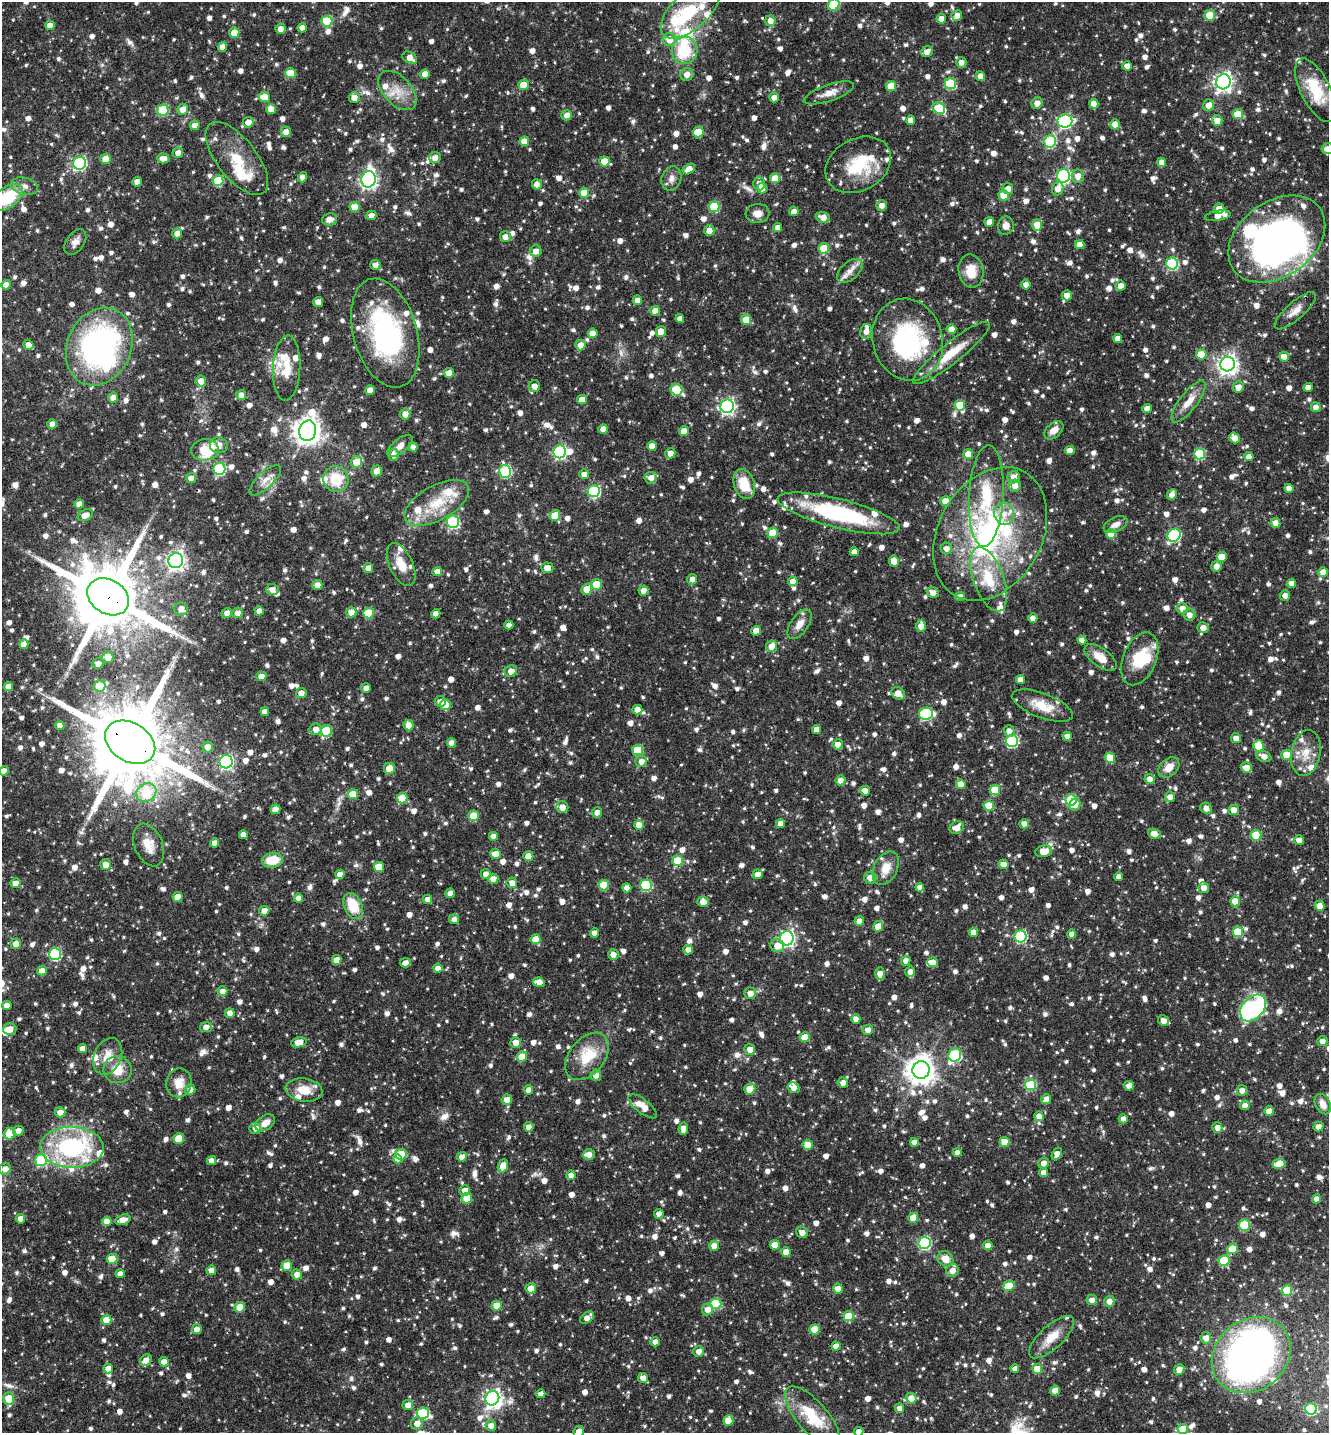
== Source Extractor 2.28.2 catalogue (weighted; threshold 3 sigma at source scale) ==
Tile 11 of 4 x 4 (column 3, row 3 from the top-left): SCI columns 2940-4266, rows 1434-2864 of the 5742 x 5731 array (HDU 1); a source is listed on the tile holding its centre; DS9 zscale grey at full resolution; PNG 1331 x 1435 px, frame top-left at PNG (2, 2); each listed source drawn as its Kron ellipse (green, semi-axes under 4 px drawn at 4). Shown black and unused: <1% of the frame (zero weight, under 3 of 4 exposures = <1% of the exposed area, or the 3 px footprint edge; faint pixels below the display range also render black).
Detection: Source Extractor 2.28.2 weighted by HDU 2 'WHT'; one run over the whole footprint, this tile lists its part. Background 0.0787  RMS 0.0037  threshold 0.0168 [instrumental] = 3 sigma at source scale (4.5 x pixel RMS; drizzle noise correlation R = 1.50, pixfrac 1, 0.05/0.05 arcsec/px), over >= 5 px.
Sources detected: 1777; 17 inside a brighter object's white glare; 1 cosmic-ray / hot-pixel residue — neither listed nor drawn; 67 inside a brighter listed object's ellipse — not listed separately; of the other 1692, all 500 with FLUX_AUTO >= 2.54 (the completeness limit of this list) listed and drawn (1192 fainter detections not listed), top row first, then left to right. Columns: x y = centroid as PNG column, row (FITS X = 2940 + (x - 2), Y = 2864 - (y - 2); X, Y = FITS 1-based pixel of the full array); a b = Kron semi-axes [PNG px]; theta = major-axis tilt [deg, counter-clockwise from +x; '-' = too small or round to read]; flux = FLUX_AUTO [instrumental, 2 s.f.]
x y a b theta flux
834 5 6 5 - 21
690 10 36 18 43 21
957 15 5 5 - 2.6
1210 15 5 5 - 12
941 19 4 4 - 4
327 21 5 5 - 18
770 21 5 5 - 2.9
50 25 5 4 - 3.1
302 28 4 4 - 2.9
281 29 5 5 - 2.8
234 33 5 5 - 5.2
669 39 6 6 - 5.7
222 47 5 4 - 3.1
685 50 14 12 70 17
927 52 6 5 - 2.9
410 58 8 5 -30 3.7
961 62 5 5 - 2.6
1127 66 5 4 - 2.8
290 73 5 5 - 9.3
425 74 5 4 - 3.6
687 75 6 6 - 2.9
980 76 5 4 - 2.9
1223 82 7 7 - 170
950 84 5 5 - 22
524 85 5 5 - 7.6
891 86 5 5 - 9.5
397 90 23 14 -47 7.6
1316 90 35 15 -64 17
829 93 26 8 18 4.2
264 97 5 5 - 6.4
354 97 5 5 - 2.8
774 97 5 5 - 3
1037 103 6 5 - 3.3
1094 104 5 4 - 4.7
1208 105 6 5 - 3
939 108 6 5 - 13
183 109 6 5 - 3.2
271 109 5 5 - 4.7
163 110 5 5 - 24
1238 114 5 5 - 6.5
567 115 5 5 - 2.6
911 120 5 4 - 3.4
1065 121 7 6 - 70
1217 121 5 5 - 4.4
248 122 5 5 - 2.8
1115 124 5 5 - 3.5
195 125 5 4 - 3
286 132 5 5 - 2.9
698 132 5 5 - 8.9
524 141 5 5 - 4.8
1050 141 6 6 - 37
1327 149 6 5 - 3.1
178 153 5 5 - 2.7
163 158 6 5 - 3.4
237 158 44 20 -52 14
435 158 6 5 - 3.1
106 159 5 5 - 6.7
604 161 5 5 - 7.8
1161 162 4 4 - 3.2
80 163 6 6 - 56
858 165 34 26 29 20
689 169 7 5 29 4.1
1063 176 7 6 - 70
1078 176 6 6 - 3.3
302 177 5 4 - 2.8
671 178 12 9 72 2.6
775 178 5 5 - 7.9
368 179 8 7 - 130
218 181 5 5 - 16
137 182 5 4 - 3.2
537 184 5 5 - 2.6
759 184 6 6 - 2.9
24 186 14 8 -12 2.8
762 188 5 5 - 3.3
1008 189 5 5 - 3.4
1058 189 7 5 67 3.5
584 193 5 5 - 7.2
1004 195 5 5 - 10
7 197 18 10 36 19
882 205 5 5 - 2.7
355 207 5 5 - 6.6
714 207 5 5 - 19
1219 209 5 5 - 3.2
794 211 5 4 - 2.7
758 213 12 9 7 3.4
371 215 5 4 - 2.9
1217 216 13 5 10 4.3
823 217 7 5 -23 3.8
330 219 8 6 11 2.6
989 222 5 4 - 2.9
1037 225 6 5 - 6.5
1006 226 9 8 - 2.6
778 227 4 4 - 2.6
709 231 5 5 - 3.4
177 233 5 5 - 2.6
505 237 5 5 - 2.7
1277 239 53 37 36 180
75 242 14 9 56 2.6
1080 245 5 4 - 4.2
824 248 5 5 - 13
536 251 6 5 - 3.1
1172 264 6 6 - 37
375 265 5 5 - 2.6
850 271 15 9 41 3.5
971 271 16 12 -79 7.1
1026 284 5 5 - 2.6
6 285 5 4 - 2.9
1121 286 5 5 - 3.3
1067 295 5 5 - 3.9
637 300 4 4 - 2.7
318 302 5 5 - 4.2
655 311 5 5 - 3.1
1295 311 26 8 41 4.1
680 319 4 4 - 2.6
746 320 5 5 - 7.4
951 329 5 5 - 3.6
661 331 5 5 - 4
866 331 7 6 - 3.1
385 333 56 32 -74 67
593 333 5 5 - 4.5
1118 339 4 4 - 3.6
908 340 41 35 -74 45
28 345 5 4 - 2.9
581 345 5 5 - 3.1
99 347 40 32 65 92
951 353 48 10 39 11
1201 354 5 5 - 8
1284 357 5 5 - 4.7
1228 364 7 7 - 210
287 368 32 13 87 8.6
449 373 5 5 - 3.3
201 381 5 5 - 3.7
534 386 6 5 - 3.1
1238 387 5 5 - 3.4
1308 387 5 4 - 2.9
370 390 5 4 - 3.9
676 390 6 5 - 21
241 395 5 5 - 2.7
113 398 5 5 - 2.5
582 400 5 4 - 4.7
1189 401 25 9 53 5.6
960 405 5 5 - 12
727 406 7 6 - 99
1316 407 5 5 - 2.7
1147 408 4 4 - 2.9
405 414 5 5 - 3.1
52 424 5 4 - 2.7
603 429 5 4 - 3.3
1054 430 11 7 43 3.8
308 431 10 8 74 450
684 431 5 4 - 4.8
1234 438 5 5 - 3.1
219 445 9 8 - 3.3
400 446 15 7 39 2.6
652 446 5 5 - 4.3
413 447 4 4 - 2.8
205 450 13 10 6 14
1070 451 5 4 - 4.2
560 452 6 6 - 63
670 453 5 5 - 3.2
968 454 5 5 - 4.9
1199 454 5 5 - 25
393 455 6 5 - 3.1
1249 457 4 4 - 3.1
357 462 6 5 - 7.2
219 469 6 6 - 41
377 471 5 5 - 3.2
505 472 6 6 - 31
584 474 5 5 - 3
1014 477 6 6 - 3.3
191 478 5 5 - 2.7
651 478 6 6 - 3.1
336 479 13 12 - 12
265 480 20 8 43 3.7
744 484 15 10 -72 10
1015 486 6 6 - 3.2
1289 488 4 4 - 3.2
594 491 6 6 - 37
1172 495 5 4 - 2.9
986 496 51 17 87 20
946 501 5 5 - 5.6
437 503 35 17 29 15
79 504 5 4 - 2.8
839 513 63 14 -14 48
1004 514 11 10 - 4.2
85 515 8 5 26 3.2
555 516 5 5 - 8.6
453 522 6 6 - 36
1275 523 5 5 - 2.8
1116 524 13 7 24 2.7
772 533 5 5 - 7.4
990 534 71 51 60 96
1111 534 5 5 - 8.6
1174 535 7 6 - 43
946 548 6 6 - 2.5
854 552 4 4 - 2.7
1222 557 5 5 - 7
176 561 8 7 - 160
894 561 5 5 - 6.9
401 564 23 11 -64 6.6
1216 566 5 5 - 2.8
368 568 5 5 - 3
547 568 6 5 - 3.3
437 571 5 4 - 2.8
1323 572 5 5 - 4.4
692 579 5 5 - 2.6
989 579 34 15 -70 15
793 581 5 4 - 3.4
1292 583 4 4 - 3.9
317 585 5 5 - 3.3
596 585 5 5 - 13
272 589 6 5 - 2.5
587 589 6 5 - 7.9
643 590 5 5 - 2.9
933 592 6 5 - 2.8
1285 595 5 5 - 2.6
108 597 22 17 -32 4300
960 597 5 4 - 2.8
1182 608 6 5 - 4.3
181 609 7 6 - 3.3
259 611 4 4 - 3.4
351 612 5 5 - 4.9
227 613 5 5 - 2.7
238 613 5 5 - 2.6
369 613 5 5 - 14
436 614 5 4 - 3.1
1190 615 6 6 - 2.7
1033 618 4 4 - 2.9
799 624 17 8 55 3.8
509 625 4 4 - 2.6
921 626 6 4 89 3.3
1203 628 5 5 - 3
756 631 5 5 - 5.3
1082 640 5 4 - 2.6
24 644 5 4 - 3.7
771 646 6 5 - 3.5
108 657 6 5 - 4.3
1101 658 18 9 -36 5.7
1140 659 28 16 68 14
98 664 5 5 - 2.9
511 671 6 5 - 2.9
261 676 5 4 - 3.1
1020 679 4 4 - 2.7
8 686 5 4 - 3.1
100 686 6 5 - 11
366 688 5 4 - 2.7
301 693 5 5 - 3.1
898 693 7 5 -35 4.8
440 701 5 5 - 2.6
445 705 5 5 - 8.5
1042 706 32 12 -21 8.5
637 710 5 4 - 3.4
265 712 4 4 - 2.6
926 714 7 6 - 40
60 725 5 4 - 2.6
409 725 5 5 - 5.3
316 729 6 6 - 3.1
816 729 4 4 - 3
326 731 6 5 - 17
1009 731 6 5 - 2.6
1067 736 4 4 - 3.1
1236 738 5 5 - 2.7
1012 741 6 6 - 38
130 742 27 19 -32 6400
451 743 4 4 - 2.8
838 744 5 5 - 2.7
1259 746 5 5 - 12
208 747 5 5 - 2.9
638 750 5 5 - 14
1306 753 23 14 79 7.6
1287 755 5 5 - 7.3
1264 756 8 5 -23 2.6
1110 758 5 5 - 6.6
641 761 6 5 - 2.6
226 762 6 6 - 70
1169 767 12 8 41 4.4
1246 768 5 5 - 3.6
389 769 5 5 - 4.9
4 771 5 4 - 3.4
1150 779 5 5 - 2.9
841 780 5 5 - 2.7
961 784 5 5 - 5.4
995 790 5 5 - 14
865 791 5 5 - 2.9
146 793 10 9 - 15
353 794 5 5 - 8
1170 797 5 5 - 2.8
402 798 5 5 - 13
1071 800 5 5 - 25
1075 805 6 5 - 2.9
989 806 5 5 - 11
562 807 6 6 - 3.4
1206 808 6 5 - 2.7
276 809 5 4 - 4.2
1234 810 5 5 - 4
597 812 5 5 - 2.5
474 816 5 5 - 9.2
780 823 4 4 - 3
1024 824 4 4 - 3.4
639 825 5 5 - 5
957 828 7 6 - 3.7
1154 834 6 4 -22 5.5
243 835 4 4 - 2.6
1256 835 5 5 - 16
493 836 4 4 - 2.6
1299 840 5 4 - 3
214 843 4 4 - 2.7
149 845 22 14 -67 5.9
1044 851 8 6 10 5.6
496 854 5 5 - 4.2
528 856 5 5 - 6.2
272 860 10 7 9 9.1
678 861 5 5 - 14
1003 864 5 4 - 3.6
105 865 5 5 - 3.5
379 867 5 5 - 9.1
886 868 18 11 64 6.2
340 874 4 4 - 3
486 874 5 5 - 2.6
758 874 5 5 - 3.2
1119 877 4 4 - 3
870 878 6 6 - 3.5
493 879 5 5 - 3.3
16 883 5 5 - 3.2
512 883 5 5 - 3.1
604 885 5 5 - 11
646 885 6 5 - 28
920 887 4 4 - 2.8
627 888 5 4 - 2.8
1204 888 5 5 - 3
450 893 5 4 - 2.8
178 897 5 5 - 5.2
298 898 4 4 - 2.6
428 899 4 4 - 2.7
1235 901 5 5 - 6.2
703 902 6 5 - 3.5
353 906 14 9 -65 11
1320 906 5 5 - 4.3
264 911 5 5 - 3
454 919 5 5 - 2.6
859 921 5 4 - 3.3
878 926 5 5 - 7.4
973 932 4 4 - 4
1238 932 5 5 - 13
594 933 4 4 - 3.3
1072 934 4 4 - 3
1021 936 6 6 - 42
787 938 7 7 - 110
536 939 5 5 - 7.4
16 944 5 5 - 3.1
777 946 7 6 - 4
688 950 5 4 - 2.9
55 954 6 6 - 36
613 955 5 5 - 2.7
337 960 5 4 - 2.8
906 961 5 4 - 2.7
932 962 5 5 - 3.7
405 963 5 4 - 2.6
438 968 4 4 - 2.7
42 971 5 4 - 3.1
910 972 5 5 - 2.7
880 974 6 5 - 3.1
539 982 6 4 -7 3.2
222 991 5 5 - 3.3
750 993 6 5 - 2.9
7 1005 5 4 - 2.9
1253 1008 15 10 47 53
230 1013 5 4 - 3.1
856 1019 5 4 - 2.7
1163 1021 6 5 - 2.9
206 1027 6 5 - 2.6
10 1029 6 6 - 3.6
868 1030 5 5 - 2.7
805 1037 5 5 - 6.7
1322 1041 5 5 - 2.8
299 1042 8 5 9 4.5
515 1042 5 5 - 3.3
82 1049 4 4 - 3
750 1049 5 5 - 3.2
955 1055 7 6 - 36
108 1056 19 13 67 6.5
587 1056 27 17 52 14
522 1057 5 5 - 6.2
118 1070 14 13 - 6.9
921 1070 9 8 - 490
596 1075 5 5 - 2.8
179 1083 14 12 79 4.9
843 1083 5 5 - 2.8
1031 1085 5 5 - 23
1129 1086 5 5 - 2.8
794 1088 6 5 - 2.7
190 1089 5 5 - 2.6
750 1089 6 5 - 10
304 1090 18 11 -8 7
529 1090 5 4 - 3.4
1242 1090 5 5 - 2.6
1046 1099 5 5 - 2.9
507 1100 5 5 - 3.5
1323 1104 11 7 -64 3.3
1245 1105 5 5 - 3.4
643 1106 17 7 -38 5.9
1269 1111 5 5 - 5
60 1112 5 5 - 3.1
1039 1116 5 4 - 3.1
1123 1119 4 4 - 2.7
265 1123 11 7 37 3.5
529 1127 4 4 - 3
1217 1127 5 5 - 3.2
1318 1127 5 4 - 2.6
255 1128 6 5 - 2.9
683 1129 6 4 83 3.1
18 1131 5 5 - 2.7
10 1134 6 5 - 11
179 1138 5 5 - 8.7
914 1142 4 4 - 2.9
1005 1142 5 5 - 7.7
807 1145 5 5 - 7
72 1147 32 20 -1 57
957 1153 4 4 - 2.8
401 1154 6 5 - 12
589 1154 6 5 - 3.1
1057 1154 6 4 59 2.7
462 1157 5 5 - 3
398 1159 5 4 - 2.8
41 1160 6 6 - 31
212 1161 4 4 - 2.7
1044 1163 5 5 - 2.6
1279 1164 7 5 9 7.9
503 1166 6 5 - 5.2
5 1169 6 5 - 3
1044 1172 5 4 - 2.7
571 1175 5 4 - 2.9
465 1190 5 5 - 3.1
467 1198 5 5 - 9.7
1316 1199 4 4 - 2.6
659 1214 5 4 - 2.6
913 1218 5 5 - 7.3
20 1219 5 5 - 2.8
123 1220 8 5 17 3.2
107 1221 5 4 - 4.2
1244 1225 5 5 - 17
802 1232 6 5 - 2.9
925 1243 6 6 - 46
775 1245 5 5 - 4.9
988 1245 5 5 - 2.8
714 1246 5 5 - 4.6
1232 1249 5 5 - 10
786 1252 5 5 - 5.8
112 1259 5 5 - 10
945 1259 8 7 - 4.6
1224 1261 5 5 - 15
287 1265 5 5 - 5.1
211 1270 5 4 - 3.2
952 1270 6 6 - 3.5
120 1274 4 4 - 2.7
297 1274 5 5 - 2.9
1009 1286 6 5 - 8.6
531 1288 5 5 - 4.5
838 1289 5 5 - 3.1
1287 1290 5 5 - 14
1092 1300 5 5 - 3
1109 1301 5 5 - 2.7
716 1304 6 5 - 22
496 1306 5 5 - 6.9
240 1307 5 5 - 6.8
708 1310 6 5 - 3.6
848 1316 5 5 - 10
587 1318 8 5 34 3.4
106 1320 5 5 - 5.2
197 1329 5 5 - 2.9
815 1330 5 5 - 8.2
1052 1337 28 11 43 7
1206 1338 6 5 - 3.2
655 1342 5 4 - 2.8
836 1346 4 4 - 2.9
699 1351 5 5 - 2.9
1251 1355 42 35 40 190
146 1360 6 5 - 2.9
164 1362 5 4 - 3.6
108 1369 5 5 - 3.4
1015 1369 4 4 - 2.6
1037 1369 5 5 - 7.3
1179 1369 5 5 - 3.4
643 1378 5 5 - 3
1055 1390 5 5 - 4
541 1394 4 4 - 2.8
492 1398 7 6 - 130
911 1398 5 5 - 3.5
9 1399 6 5 - 11
408 1405 5 5 - 3.3
899 1408 5 4 - 2.8
1311 1409 6 5 - 26
423 1413 6 5 - 30
812 1416 37 15 -49 16
728 1421 5 5 - 8.1
417 1423 6 6 - 3
491 1426 5 5 - 3
1183 1429 5 5 - 10
579 1432 5 5 - 2.9
859 1432 5 5 - 2.8
Overlapping masked pixels (flux is a lower limit): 6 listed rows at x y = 908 340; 839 513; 108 597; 326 731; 130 742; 1232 1249
Isophote crosses this tile's border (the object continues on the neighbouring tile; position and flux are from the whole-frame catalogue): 10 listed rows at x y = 834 5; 690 10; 1327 149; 7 197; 1277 239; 4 771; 812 1416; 1183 1429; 579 1432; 859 1432